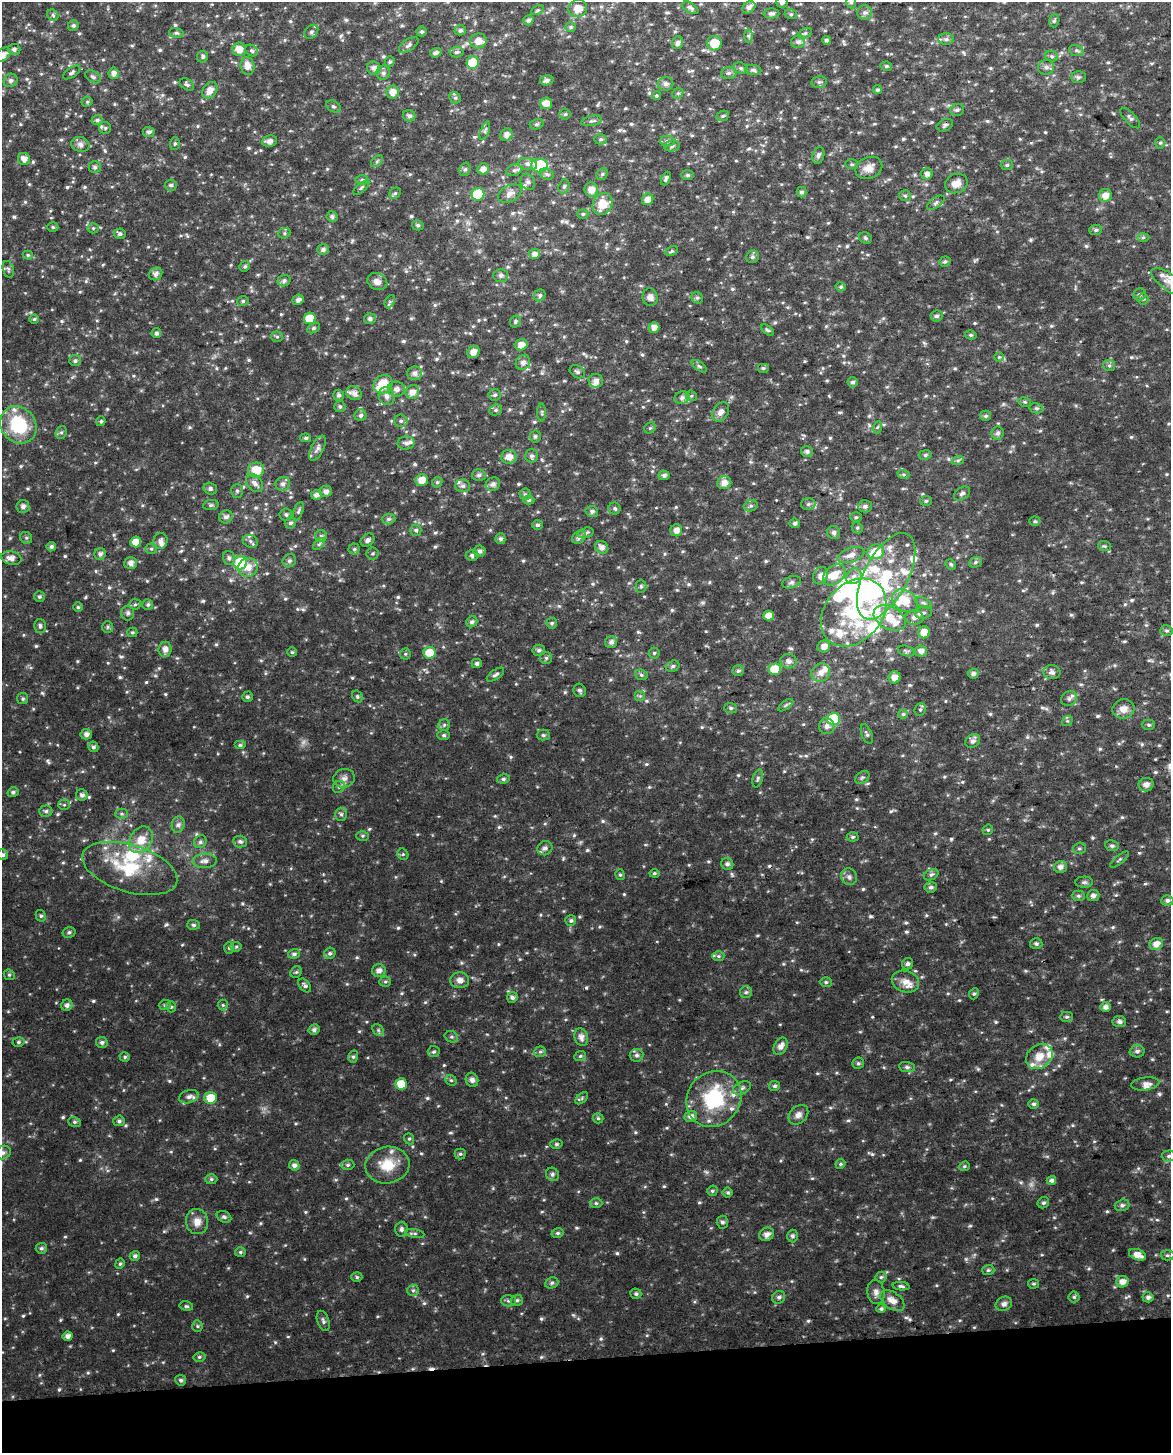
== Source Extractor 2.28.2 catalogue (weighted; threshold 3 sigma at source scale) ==
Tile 10 of 4 x 3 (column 2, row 3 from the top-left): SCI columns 1194-2362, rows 19-1469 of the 4727 x 4431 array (HDU 1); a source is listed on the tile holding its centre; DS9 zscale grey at full resolution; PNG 1173 x 1455 px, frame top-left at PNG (2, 2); each listed source drawn as its Kron ellipse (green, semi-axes under 4 px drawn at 4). Shown black and unused: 6% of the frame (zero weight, under 2 of 3 exposures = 2% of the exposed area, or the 3 px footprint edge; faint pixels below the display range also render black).
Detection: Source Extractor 2.28.2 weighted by HDU 2 'WHT'; one run over the whole footprint, this tile lists its part. Background 0.0534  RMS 0.012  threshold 0.0531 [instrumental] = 3 sigma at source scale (4.5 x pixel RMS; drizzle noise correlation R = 1.50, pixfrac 1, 0.0396/0.0396 arcsec/px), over >= 5 px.
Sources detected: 853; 1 too faint to see at this stretch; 6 inside a brighter object's white glare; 2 cosmic-ray / hot-pixel residue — neither listed nor drawn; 52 inside a brighter listed object's ellipse — not listed separately; of the other 792, all 500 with FLUX_AUTO >= 1.8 (the completeness limit of this list) listed and drawn (292 fainter detections not listed), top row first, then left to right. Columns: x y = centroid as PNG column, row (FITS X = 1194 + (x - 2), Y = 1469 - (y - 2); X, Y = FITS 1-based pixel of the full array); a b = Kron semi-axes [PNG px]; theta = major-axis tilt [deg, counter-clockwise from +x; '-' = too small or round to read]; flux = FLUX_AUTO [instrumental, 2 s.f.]
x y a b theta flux
782 2 6 5 - 3
851 2 6 5 - 2
749 7 7 5 37 3.7
578 8 9 8 - 12
690 8 9 5 -32 3.4
538 10 7 4 27 1.8
771 13 8 5 -1 3.7
865 13 7 7 - 3.8
791 14 6 4 -20 1.9
53 15 6 5 - 2.2
528 20 5 5 - 3.1
1054 21 7 5 72 2.1
73 25 5 5 - 2.6
571 27 5 5 - 1.9
460 30 6 5 - 3.3
311 32 8 6 45 2.9
422 32 5 5 - 2.2
176 33 7 5 -9 2.4
805 33 7 4 29 2.1
748 36 7 4 -89 2.3
946 39 8 6 0 3.2
826 40 4 4 - 3.1
478 41 8 7 - 11
798 42 7 6 - 4.1
678 43 6 5 - 3.7
714 43 7 7 - 21
409 45 11 5 37 3.5
14 49 6 5 - 3.4
239 49 7 6 - 11
1076 50 7 5 -18 2.7
252 51 7 5 -37 2.3
456 52 7 5 4 2.6
436 53 6 4 21 3.7
3 54 8 6 40 6.8
1052 56 6 5 - 2.1
203 57 6 5 - 2.5
390 62 5 5 - 2.1
473 63 6 6 - 37
247 66 9 7 -76 9
886 66 6 4 -13 2
1046 67 8 7 - 4.4
374 68 7 6 - 5.3
741 68 7 5 -21 2.4
753 70 8 5 -7 2.9
72 72 10 5 34 2.7
114 73 6 5 - 5.2
383 73 7 6 - 3.6
729 73 7 6 - 2.9
93 77 8 5 -30 2.9
1078 77 7 6 - 2.7
10 80 7 6 - 3.5
547 80 7 5 13 3.7
819 82 8 5 11 2.7
187 84 8 5 -32 2.5
666 84 8 7 - 4.6
210 90 9 6 54 9.7
877 90 5 4 - 2.2
393 92 6 6 - 8.9
678 93 6 4 43 2
656 96 5 4 - 2.1
455 98 6 5 - 2.1
87 102 5 5 - 1.9
546 103 6 6 - 9.9
333 106 8 5 -29 2.4
957 110 7 5 11 2.9
565 114 5 5 - 2
409 116 6 5 - 3.6
723 116 6 5 - 2.1
1130 118 13 5 -47 3.5
97 120 6 5 - 3.1
592 121 10 5 11 2.9
537 124 7 5 16 2.3
945 125 8 5 25 2.7
105 128 6 6 - 2.2
485 131 9 4 68 2.4
149 132 6 5 - 3.1
506 135 6 6 - 5.8
601 139 6 5 - 2.3
270 141 7 6 - 6.3
667 141 7 5 -1 3.1
175 143 6 5 - 1.9
1160 143 6 5 - 1.9
80 144 9 7 -14 5.1
672 146 8 5 11 3.1
818 155 8 6 71 3.5
24 159 6 6 - 7.6
377 161 7 4 46 2.1
528 164 9 6 -11 4.5
852 164 6 5 - 2
1007 165 6 5 - 2
540 166 8 6 2 61
95 167 6 6 - 2.7
869 168 14 10 23 10
465 169 7 5 72 2.5
483 169 6 5 - 7.6
514 170 8 5 21 2.9
547 174 7 5 -22 3.1
602 174 6 5 - 2
927 174 5 5 - 5.4
687 175 6 5 - 2.2
666 178 7 4 67 3.1
362 180 6 5 - 2.4
528 182 8 7 - 4
956 183 11 9 22 10
171 185 6 5 - 3
564 186 7 5 71 2.6
361 188 10 4 41 2.2
591 190 7 6 - 10
801 192 5 5 - 2.9
395 193 6 5 - 2.2
478 194 6 6 - 39
510 194 13 8 29 7.5
1105 195 6 6 - 10
905 196 6 5 - 2.1
648 199 6 5 - 8.2
936 203 10 5 36 3.1
602 204 11 9 58 22
583 214 5 4 - 1.9
332 217 5 5 - 3.1
418 225 6 5 - 2.4
53 227 5 4 - 2
93 228 5 5 - 1.8
1096 230 6 5 - 2.5
284 233 6 5 - 2.1
120 234 5 5 - 3.1
1143 237 6 4 1 1.9
865 238 6 5 - 2.1
323 250 6 5 - 3.6
672 251 6 4 28 1.9
534 254 5 5 - 5.3
28 255 5 4 - 1.9
752 257 7 6 - 3.1
945 262 6 5 - 2.1
245 266 5 5 - 2.4
8 269 8 5 -73 2.5
155 274 7 6 - 4.9
501 275 7 6 - 3.9
284 281 6 5 - 3.2
377 282 10 8 -25 7.5
1169 282 21 8 -34 8.9
841 287 5 4 - 2.1
1140 294 6 6 - 2.7
540 295 6 5 - 2.5
650 297 9 7 -81 5.6
697 298 6 5 - 2.1
1143 299 5 5 - 2.2
298 300 6 5 - 4
243 301 6 4 14 2.2
390 302 7 4 64 2.2
936 316 6 5 - 2.7
310 318 6 5 - 26
34 319 4 4 - 1.8
370 319 6 5 - 3.3
515 321 6 5 - 2.2
654 327 5 5 - 6.9
313 328 7 4 27 2.1
767 330 7 4 -37 2
156 333 5 5 - 3.4
971 335 5 4 - 1.8
277 337 5 5 - 2
521 345 6 5 - 9
473 352 6 6 - 7.6
999 357 5 5 - 1.8
75 361 6 5 - 2.9
523 362 8 7 - 5.5
1109 365 6 5 - 2.3
699 366 9 4 -35 2.4
763 368 6 5 - 2.1
577 372 8 6 -32 3
414 373 7 6 - 5.4
596 381 7 6 - 5.5
852 382 5 5 - 3.2
383 384 10 8 40 29
396 389 8 7 - 5.7
412 392 7 6 - 8.2
354 393 8 6 -31 5.8
339 395 5 5 - 3.4
495 395 6 6 - 2.8
387 396 9 7 -65 5.9
691 396 6 5 - 1.9
682 398 7 6 - 3.9
1025 402 6 4 -12 1.8
340 406 6 5 - 2.5
1036 408 7 5 -14 2.3
496 410 6 5 - 2.3
542 412 9 4 90 2.3
721 412 10 7 59 7.1
361 415 6 5 - 3
986 416 5 5 - 2.2
101 421 5 4 - 1.9
401 421 7 6 - 2.9
18 425 19 17 -51 60
878 427 6 4 69 1.8
650 428 6 5 - 1.8
61 432 6 5 - 2.3
997 433 7 6 - 3.8
535 436 6 5 - 2.5
306 438 5 4 - 1.9
406 443 8 6 3 4.4
317 448 14 6 63 5.2
807 451 6 5 - 3.3
925 455 6 4 9 2.5
532 456 6 6 - 3.5
509 457 8 7 - 9.5
958 460 6 4 19 2.1
256 470 8 7 - 23
903 474 6 4 -17 1.9
479 475 7 6 - 3.2
664 475 5 4 - 3.4
422 480 6 6 - 12
437 482 5 5 - 2.1
255 483 10 7 -49 5.2
724 483 7 6 - 8.4
283 484 7 7 - 4.6
493 484 7 6 - 4.8
462 486 7 6 - 3.8
210 489 7 6 - 3.2
237 491 7 5 90 2.5
326 491 6 5 - 4.6
525 494 5 5 - 2.3
962 494 9 6 35 3.4
316 495 5 5 - 5.1
529 500 5 4 - 2
926 501 6 5 - 1.9
808 504 7 6 - 2.5
211 505 8 5 9 2.4
23 506 6 6 - 4.9
751 506 7 5 20 2.5
865 506 7 6 - 4.2
615 508 6 6 - 2.2
298 511 10 4 71 2.9
592 511 6 5 - 3
286 514 6 6 - 2.7
226 517 7 6 - 4.5
856 517 5 5 - 1.9
389 519 7 5 2 2.9
1035 521 5 4 - 1.9
290 523 6 5 - 3.2
795 523 5 5 - 2.9
537 525 5 4 - 2.5
857 528 6 5 - 1.9
416 530 5 5 - 2.5
676 530 6 6 - 8.3
586 533 8 5 17 3.2
834 533 7 6 - 3.8
321 536 6 6 - 2.7
579 537 7 5 39 3.9
26 538 6 5 - 2
500 539 5 5 - 3.6
368 540 7 6 - 4
160 541 8 7 - 5.7
250 541 8 6 -19 3.6
136 542 5 5 - 13
319 544 7 4 44 2.3
1104 546 6 5 - 1.9
51 547 5 4 - 2.8
602 547 7 6 - 6.2
151 549 6 5 - 2.3
354 549 5 5 - 2
479 551 6 5 - 4.2
876 552 8 7 - 27
372 553 6 6 - 2
100 554 6 5 - 4.1
472 555 6 5 - 3.6
851 555 14 7 19 7.7
11 558 10 6 -13 7.6
229 558 7 6 - 3.1
289 561 7 6 - 3
975 562 6 5 - 2.3
131 563 6 6 - 6.3
240 563 7 6 - 71
951 564 6 5 - 1.9
248 567 10 9 - 12
834 575 12 9 40 18
820 576 9 7 64 6.9
854 576 8 7 - 6.1
886 576 47 22 63 100
791 582 9 6 17 3.2
641 586 6 5 - 2.1
39 597 5 5 - 2.2
905 601 14 10 -32 24
924 603 9 5 -26 2.7
135 604 6 5 - 1.9
148 604 5 5 - 2.6
78 607 4 4 - 1.8
854 612 37 28 49 94
128 613 7 6 - 3
924 613 8 6 16 3.9
769 615 5 5 - 9.5
890 618 17 11 -29 23
914 618 9 7 2 6.2
472 622 6 5 - 3.4
552 623 5 5 - 1.9
40 626 7 5 -75 3.1
108 627 6 5 - 2.2
1166 631 6 5 - 2.2
132 632 5 5 - 1.8
924 632 6 6 - 13
611 642 6 6 - 4.4
824 646 6 6 - 8
165 649 7 6 - 7.6
539 650 6 5 - 2.9
906 651 9 5 -17 2.5
921 651 6 5 - 6.2
292 652 5 5 - 1.8
429 653 6 6 - 23
654 653 5 5 - 1.9
405 654 5 5 - 1.8
546 658 6 6 - 2.3
788 661 8 7 - 5.4
477 663 5 4 - 3
673 666 7 5 17 2.8
775 669 6 5 - 27
738 671 6 5 - 2.6
821 672 10 8 41 8.4
1052 672 8 7 - 4
973 674 5 5 - 3.5
495 675 10 4 35 3.2
641 675 6 5 - 2.3
895 677 6 6 - 10
580 690 7 6 - 3
357 696 6 5 - 2
640 696 5 5 - 2.2
247 697 5 5 - 2.3
1069 698 8 7 - 3.9
23 699 5 5 - 2.1
786 705 9 4 36 2.2
731 708 6 5 - 2.5
920 709 6 5 - 2.1
1123 709 11 9 16 10
903 714 5 5 - 2
833 719 6 6 - 63
1067 721 6 4 42 2
444 725 6 5 - 2.2
1149 725 6 5 - 2.3
827 726 8 8 - 5
86 734 6 5 - 5.3
867 734 10 5 -68 2.5
444 735 6 5 - 2.4
543 735 6 5 - 2.4
973 741 8 6 33 4.1
240 745 6 4 0 2.3
93 747 5 5 - 3.1
862 777 8 5 37 2.6
344 778 11 9 15 6.3
758 778 9 5 74 3
503 779 6 4 10 2.4
1146 785 7 6 - 6.5
339 787 6 5 - 2.6
13 792 5 5 - 2.8
82 795 6 5 - 4.2
64 805 5 5 - 1.9
46 811 6 5 - 2.5
122 814 6 5 - 2.1
341 814 7 5 -89 2.8
178 825 8 6 74 4
988 830 5 5 - 1.8
363 836 6 5 - 2
853 837 6 4 4 2.3
141 840 14 11 57 19
240 841 7 6 - 3.7
200 842 7 6 - 3.2
1112 846 7 5 -10 2.6
545 848 7 7 - 4.8
1079 848 6 5 - 2.2
403 854 6 5 - 1.9
3 855 5 5 - 3.3
1119 859 11 4 39 2.1
205 861 12 7 4 6.3
727 864 6 5 - 3.7
1060 867 6 6 - 5.6
130 868 49 23 -17 66
654 873 5 4 - 2
620 875 5 4 - 1.9
931 875 8 5 26 2.7
849 877 8 8 - 4.9
1084 882 9 5 1 2.8
931 887 6 5 - 3
1093 895 6 5 - 4.5
1078 896 6 5 - 2.4
1167 900 6 5 - 3.5
41 916 6 5 - 2.3
571 921 5 5 - 2.5
193 925 6 5 - 2.2
69 932 6 5 - 2.7
1036 944 6 5 - 2.7
1156 944 7 6 - 8.8
236 947 5 5 - 1.9
229 948 6 5 - 2
330 953 6 5 - 2.7
294 954 6 5 - 2.8
718 956 6 5 - 2.1
908 964 6 5 - 3.4
379 971 6 6 - 5.5
296 972 6 5 - 1.8
9 975 6 5 - 1.9
460 980 9 8 - 6.5
385 982 6 5 - 2
826 982 6 5 - 2.2
905 982 14 10 -15 11
305 985 8 5 -51 3.2
746 992 6 6 - 2.3
974 994 6 4 66 1.9
512 997 5 5 - 3.4
67 1005 6 5 - 4.3
165 1005 6 5 - 2.3
223 1005 5 5 - 1.8
171 1007 5 5 - 2
1105 1007 5 5 - 4.9
1067 1017 6 5 - 2.4
1119 1022 7 5 -6 3.3
314 1030 6 5 - 3.8
378 1030 6 5 - 2.3
451 1037 7 5 -19 2.7
581 1037 9 6 -73 6.3
18 1042 6 5 - 2.1
102 1042 6 5 - 3.2
781 1046 9 6 63 6.5
1137 1051 7 6 - 3.7
434 1052 6 5 - 2.3
540 1052 6 5 - 2.2
637 1055 7 6 - 3.3
580 1056 6 5 - 1.9
1039 1056 14 11 39 16
125 1057 5 5 - 2.1
353 1057 6 5 - 2.3
858 1063 6 5 - 2.1
907 1067 8 5 -7 2.8
451 1080 6 5 - 1.8
472 1080 7 6 - 4.7
401 1084 6 5 - 23
1145 1084 14 6 8 5.4
775 1086 5 5 - 2.5
742 1088 9 6 23 3.6
189 1097 10 6 16 5.5
210 1098 6 6 - 24
582 1098 7 4 43 2.1
714 1099 29 26 50 80
1033 1104 5 5 - 2.9
798 1115 11 8 45 6.3
691 1116 6 5 - 5.8
598 1118 5 5 - 2
119 1121 5 5 - 2.9
74 1122 6 5 - 2.2
409 1139 6 5 - 1.8
556 1144 6 5 - 2
3 1153 8 6 24 4
460 1154 5 5 - 2.1
1169 1156 7 5 3 2.6
840 1164 5 4 - 2
294 1165 5 5 - 4.4
348 1165 6 5 - 2.2
387 1165 22 18 9 27
964 1166 5 4 - 1.8
552 1174 7 6 - 3.5
211 1179 6 5 - 2.3
1051 1180 5 4 - 4.4
712 1191 5 5 - 2.1
728 1193 5 5 - 2
596 1203 6 4 -2 2.3
1043 1203 6 5 - 2.5
1122 1205 7 5 17 3.1
224 1217 7 5 -27 2.9
197 1222 13 11 -85 10
722 1222 6 6 - 3.1
401 1229 7 6 - 3.6
415 1233 10 3 -9 2.3
558 1233 6 4 14 2.2
766 1234 7 6 - 6.6
792 1236 6 5 - 2.8
41 1248 5 5 - 2.7
240 1252 5 4 - 1.9
1137 1255 9 5 -20 10
1167 1255 7 5 2 2.3
135 1256 5 4 - 3.1
120 1264 5 4 - 2
988 1270 6 5 - 2.2
357 1277 5 4 - 2.1
881 1277 5 5 - 2
1122 1282 6 5 - 9.3
552 1283 7 5 23 2.5
1033 1284 5 4 - 1.8
901 1286 8 4 -5 2.7
413 1290 6 5 - 2.2
876 1292 12 8 -81 6
636 1294 5 5 - 2.6
779 1297 7 6 - 2.9
1074 1297 5 5 - 2.1
1148 1297 5 5 - 4
517 1300 6 5 - 2.4
508 1301 7 5 0 2.9
892 1301 14 8 -35 9.8
1004 1304 8 7 - 4.5
186 1306 7 5 -14 2
881 1309 5 4 - 2.6
323 1321 10 6 -70 3.5
197 1326 6 5 - 2
68 1336 5 4 - 5.4
199 1357 6 5 - 2.1
181 1380 5 5 - 2.7
Overlapping masked pixels (flux is a lower limit): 1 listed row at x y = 945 125
Isophote crosses this tile's border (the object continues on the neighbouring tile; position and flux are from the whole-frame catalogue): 6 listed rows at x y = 782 2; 851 2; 3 54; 1169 282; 3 855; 3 1153